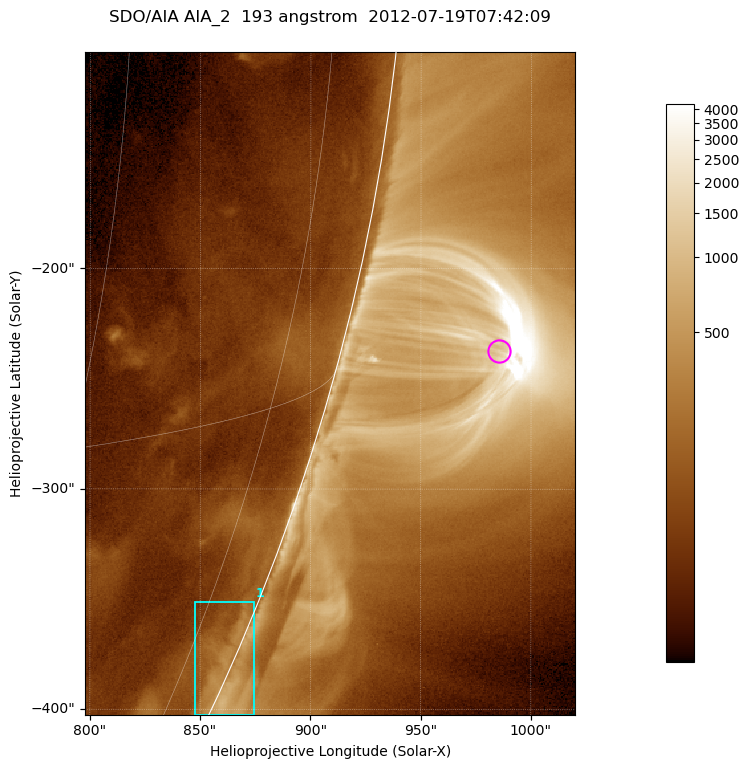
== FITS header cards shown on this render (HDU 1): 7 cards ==
TELESCOP= 'SDO/AIA '           / For AIA: SDO/AIA
INSTRUME= 'AIA_2   '           / For AIA: AIA_ATA1, AIA_ATA2, AIA_ATA3 or AIA_AT
WAVELNTH=                  193 / [angstrom] Wavelength
WAVEUNIT= 'angstrom'           / Wavelength unit: angstrom
DATE-OBS= '2012-07-19T07:42:09.189' / [ISO] Date when observation started; ISO 8
CTYPE1  = 'HPLN-TAN'           / CTYPE1; Typically HPLN
CTYPE2  = 'HPLT-TAN'           / CTYPE2; Typically HPLT

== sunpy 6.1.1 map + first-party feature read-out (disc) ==
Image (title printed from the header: SDO/AIA AIA_2  193 angstrom  2012-07-19T07:42:09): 370 x 500 px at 0.601 arcsec/px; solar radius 944 arcsec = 1572 px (partial field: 1.2% of the solar disc is inside the frame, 48% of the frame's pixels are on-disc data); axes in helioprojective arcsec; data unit not stated in the header (colour bar unlabelled)
Orientation: roll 0.0564 deg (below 1 deg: not rotated)
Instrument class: DISC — disc imager (sunpy class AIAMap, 193 A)
Bright regions (active regions / flare kernels): reference = the on-disc median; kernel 3 px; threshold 5 sigma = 142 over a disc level ~70.6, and >= 1.15x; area >= 185 px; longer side >= 4 px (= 2.4 arcsec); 1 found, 1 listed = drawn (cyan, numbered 1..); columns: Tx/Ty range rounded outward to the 2 arcsec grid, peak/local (2 s.f.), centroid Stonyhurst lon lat
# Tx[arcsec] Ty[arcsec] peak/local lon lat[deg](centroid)
1 848..874 -404..-350 7.3 +82 -23
Off-limb structures (1.02-1.3 R_sun): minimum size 92 px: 2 found; the strongest spans PA ~250..260 deg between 1.02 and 1.14 R_sun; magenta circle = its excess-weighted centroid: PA ~255 deg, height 1.07 R_sun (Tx ~986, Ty ~-238 arcsec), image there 6.9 x the reference